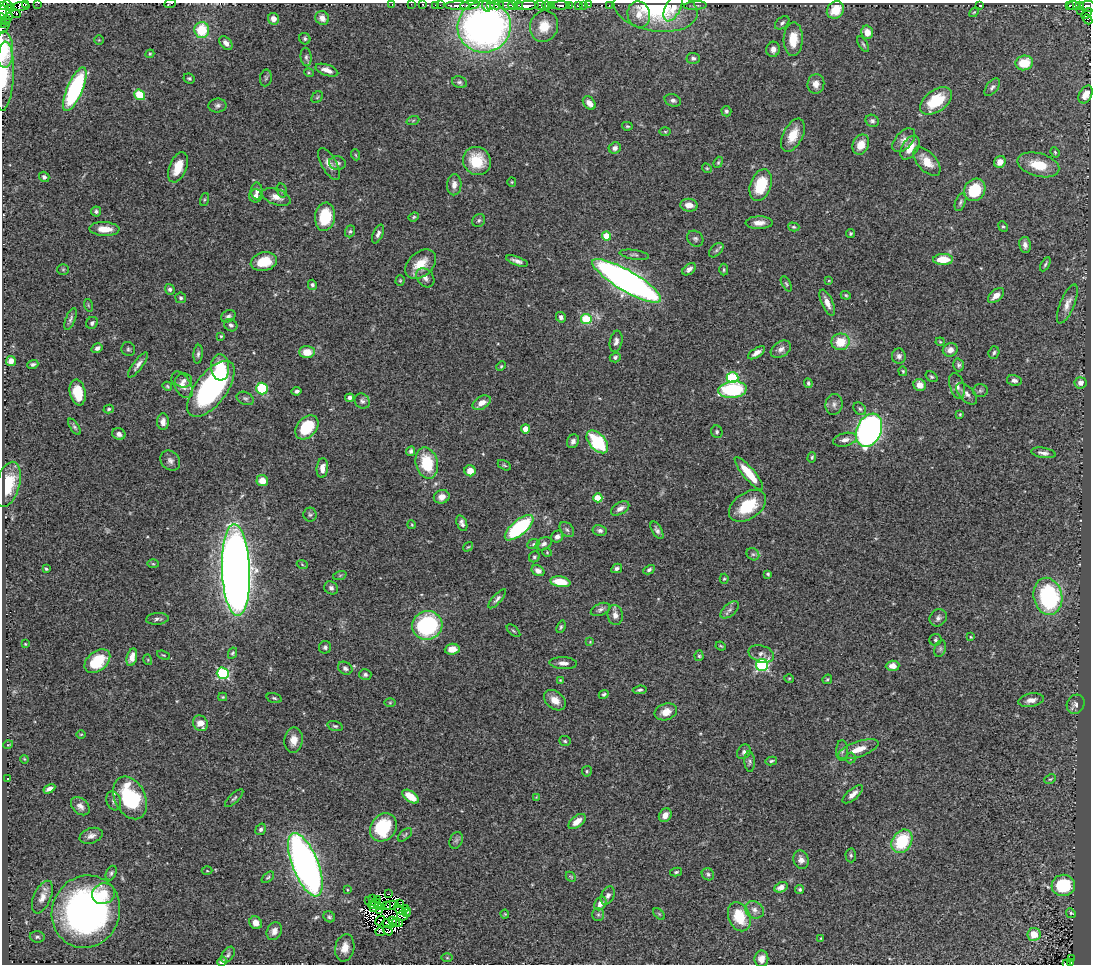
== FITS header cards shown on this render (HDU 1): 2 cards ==
NAXIS1  =                 1089
NAXIS2  =                  962

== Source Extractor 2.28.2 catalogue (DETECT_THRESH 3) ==
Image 1089 x 962 px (HDU 1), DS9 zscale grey, 1 PNG px = 1 image px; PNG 1093 x 966 px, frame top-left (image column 1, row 962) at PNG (2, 3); each listed source drawn as its Kron ellipse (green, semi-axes under 4 px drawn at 4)
Background 0.495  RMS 0.031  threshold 0.0931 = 3 sigma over >= 5 px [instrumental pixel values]
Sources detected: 404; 11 with non-positive FLUX_AUTO (blend fragments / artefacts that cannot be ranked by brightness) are neither listed nor drawn; the other 393 listed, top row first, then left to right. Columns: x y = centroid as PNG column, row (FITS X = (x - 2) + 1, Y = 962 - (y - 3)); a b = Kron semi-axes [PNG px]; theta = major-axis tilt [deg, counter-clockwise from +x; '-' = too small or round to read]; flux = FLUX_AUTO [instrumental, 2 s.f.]
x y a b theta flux
38 3 2 2 - 23
26 4 3 3 - 62
170 4 6 2 22 2.2
392 4 3 2 - 1.6
411 4 2 2 - 5.3
423 4 3 3 - 29
8 5 5 2 - 66
435 5 2 2 - 7.6
440 5 2 2 - 8
470 5 10 3 7 270
497 5 7 3 -1 140
506 5 8 3 -11 170
513 5 4 3 - 83
518 5 4 2 - 86
527 5 11 4 2 720
540 5 5 3 - 150
547 5 4 3 - 27
552 5 4 3 - 160
561 5 8 3 -1 110
569 5 3 3 - 34
578 5 4 3 - 61
583 5 2 2 - 3.8
588 5 3 2 - 5.6
980 5 3 2 - 1.2
1070 5 3 3 - 25
1074 5 6 3 -6 77
1080 5 3 3 - 77
2 6 3 2 - 17
21 6 8 3 4 47
458 6 13 4 1 500
486 6 5 2 - 59
490 6 3 3 - 40
609 6 4 3 - 3.1
695 6 11 4 3 5
1088 6 8 5 0 170
11 8 3 2 - 36
656 8 42 23 -9 170
673 8 15 7 62 16
835 10 9 8 - 41
1081 10 4 3 - 9.5
3 11 7 3 90 110
974 12 6 3 44 2.3
16 13 5 3 - 49
1086 13 6 3 47 45
639 14 13 11 -76 22
9 17 3 2 - 1.9
322 18 7 6 - 13
2 19 5 2 - 50
273 19 6 5 - 14
1087 19 5 3 - 26
6 20 5 2 - 9.5
2 23 5 2 - 69
782 23 8 5 40 5.3
544 26 16 14 72 40
484 27 27 25 18 1300
3 28 8 2 41 49
202 30 8 7 - 75
867 32 7 6 - 22
305 39 6 5 - 4
793 39 17 9 88 43
99 40 4 4 - 2.2
226 43 8 5 -48 10
863 44 9 3 -58 3.7
773 49 7 6 - 12
4 50 18 9 -88 59
150 54 4 4 - 2.3
306 57 9 5 -84 6.3
693 58 7 5 -2 5.6
1024 63 9 7 13 51
327 70 12 5 -19 15
309 73 5 3 - 2.2
4 76 34 9 87 53
189 78 6 4 -24 3.3
266 78 8 6 80 4.1
459 82 8 5 -20 4.8
816 84 10 8 84 15
992 87 10 5 53 6.2
75 89 23 7 67 300
1086 94 9 6 61 21
140 95 6 5 - 72
317 97 6 5 - 3.3
673 100 8 6 -17 6.3
936 101 18 10 37 81
589 103 8 5 -47 14
217 105 9 7 7 6.7
726 111 5 5 - 3.9
413 120 6 4 20 3.1
872 121 7 6 - 5.2
627 126 5 4 - 2.7
665 132 6 4 -1 2.6
793 135 18 9 63 36
904 140 14 8 48 15
861 145 10 8 65 25
910 147 13 7 58 30
615 148 6 5 - 8.1
1055 152 5 4 - 2.7
356 155 5 3 - 2.2
477 161 14 13 - 69
927 161 17 9 -48 33
718 162 6 4 68 2.8
1000 162 6 5 - 16
337 163 8 7 - 7
329 164 17 7 -60 17
1038 165 21 11 -15 56
178 167 16 8 68 39
707 168 5 4 - 2.5
44 177 5 5 - 5.6
512 182 5 4 - 2.3
454 185 10 7 88 13
761 185 16 10 70 77
975 190 12 10 52 90
257 191 8 6 -89 7.5
282 191 7 5 -73 3.9
256 196 6 6 - 9.1
276 197 15 7 -20 16
204 200 7 3 71 2.2
960 202 9 5 68 4.7
689 205 9 6 -6 17
96 211 5 5 - 4.6
325 217 14 10 81 73
414 217 5 4 - 2.7
479 220 7 6 - 4.4
759 223 14 6 1 17
1003 226 5 4 - 3
794 227 6 4 -16 3.3
104 229 15 7 -3 28
350 231 6 4 71 3.5
851 233 4 4 - 3.3
378 234 10 5 66 7.4
607 236 5 4 - 58
695 239 9 7 -44 5.8
1025 245 8 5 -81 9.7
716 250 8 5 45 4.9
634 255 15 4 -8 5.6
943 259 10 5 1 43
517 261 11 4 -19 9.1
264 262 13 9 13 49
421 264 17 12 41 43
1045 264 8 3 60 3.5
63 269 6 5 - 2.8
689 269 8 5 39 8.3
724 270 6 4 89 3.4
425 278 10 8 -50 11
400 281 5 4 - 2.6
627 281 39 10 -30 1400
829 281 4 2 - 1.4
786 284 8 4 -60 3.3
312 285 5 4 - 4.8
170 289 5 4 - 5.6
846 295 5 4 - 2.7
996 296 9 5 40 20
181 298 5 5 - 4.5
827 303 14 5 -66 16
1067 304 21 7 68 17
88 305 6 4 -72 2.7
228 316 8 5 29 5.8
561 317 5 5 - 7.9
71 319 12 4 68 6.2
586 319 5 5 - 120
92 323 6 5 - 5.4
231 325 7 6 - 5.8
221 336 4 3 - 2.5
616 341 11 6 80 8.7
840 342 9 8 - 46
940 342 4 4 - 2.2
97 348 6 4 33 7.2
128 349 7 6 - 4.8
781 349 11 7 33 11
950 350 7 6 - 13
307 352 7 6 - 31
756 353 10 4 33 11
994 353 6 5 - 4.5
198 354 9 4 85 5.2
899 356 7 7 - 7.3
615 357 5 4 - 5.6
11 361 5 5 - 13
33 364 6 4 19 4.8
138 365 15 5 53 10
958 365 6 5 - 4.9
501 366 5 4 - 2.5
220 367 13 9 -85 53
903 371 5 3 - 2.4
931 377 6 4 -38 3.7
732 378 6 5 - 160
1014 380 7 5 -11 6.7
184 381 8 7 - 8.4
808 383 5 4 - 3.6
1080 383 6 5 - 11
182 385 15 8 -58 17
920 385 6 6 - 18
167 386 5 4 - 2.8
957 386 13 7 -73 12
262 388 6 6 - 100
211 389 33 15 53 440
732 390 14 8 6 180
297 391 5 3 - 4.6
980 391 7 6 - 4.7
78 392 13 8 -80 48
967 394 13 7 -45 10
245 398 9 6 -24 5.9
350 398 4 4 - 5
362 401 8 7 - 6.4
482 403 10 6 30 20
834 404 10 8 82 10
109 409 5 4 - 3.2
860 409 7 5 -45 4.7
960 414 4 4 - 2
163 422 8 6 -88 12
74 427 9 4 -56 4.3
307 427 14 9 49 88
526 429 4 4 - 30
869 430 17 12 67 820
717 432 6 5 - 4.2
119 434 7 5 -27 8.5
845 440 12 6 13 12
573 441 7 5 63 7.2
597 442 13 8 -48 130
411 451 5 4 - 4.8
1043 453 12 5 -9 9.3
812 457 5 4 - 2.9
170 460 11 9 -47 9.2
427 463 16 11 -76 85
504 465 7 4 -29 3.2
322 468 10 5 84 16
470 471 6 5 - 26
749 473 21 6 -50 55
262 481 6 5 - 26
8 484 23 11 75 74
442 497 8 6 21 14
598 498 4 4 - 55
748 506 21 13 34 79
620 508 10 6 30 11
310 515 7 6 - 4.6
462 523 8 5 -71 7.7
412 525 4 3 - 2.1
519 528 17 7 40 220
567 530 9 6 -48 5.5
657 530 10 5 -59 6.3
600 531 7 5 -12 5.9
557 537 6 5 - 8.3
533 544 6 5 - 3.3
544 544 8 5 30 7.1
468 547 5 3 - 2.1
547 552 4 4 - 2.3
753 554 7 5 -40 5.4
534 557 6 5 - 4.4
153 564 6 4 -2 2.6
302 564 5 3 - 2.1
617 568 6 4 29 5.8
46 569 3 3 - 2.8
236 570 46 14 -88 3700
649 570 6 4 29 4.3
538 571 7 5 -30 11
768 574 4 3 - 2.9
340 575 7 4 19 3
724 579 5 4 - 2.7
560 582 10 5 -10 51
331 588 7 6 - 7.4
1048 596 19 14 -78 250
497 599 12 4 48 6.5
600 609 10 6 24 6.4
729 610 11 6 40 7.6
615 615 10 7 -85 12
938 618 9 8 - 7.5
157 619 11 6 6 6.9
427 625 15 14 - 250
561 627 6 4 69 3.3
514 631 8 3 -41 3.2
971 637 4 4 - 2.4
935 640 6 6 - 4.3
590 642 4 4 - 1.7
25 644 3 2 - 1.8
721 646 5 3 - 2.3
325 647 6 6 - 4.9
452 649 7 5 5 25
940 649 8 5 72 4.7
233 653 6 4 62 3.4
761 654 13 8 -17 9.3
163 655 7 3 -21 2.2
699 656 5 4 - 2.9
132 657 9 5 76 19
148 660 5 3 - 2.2
97 661 14 9 39 78
563 663 14 6 -3 12
762 665 6 6 - 320
893 666 7 5 3 18
345 668 8 6 -31 7.1
223 673 6 5 - 250
365 675 6 5 - 5
789 678 5 3 - 2.1
827 679 5 4 - 3
560 680 3 3 - 1.6
640 690 7 4 8 4.4
604 694 5 4 - 3.4
223 697 4 4 - 2.3
274 698 8 4 -16 3.8
555 700 12 8 -39 20
1031 700 13 6 10 14
390 703 6 4 1 2.4
1076 704 10 8 61 8.6
666 712 11 8 18 23
201 723 8 7 - 23
335 726 8 4 -14 4.1
81 734 5 3 - 1.8
293 740 13 9 82 21
565 741 6 5 - 3.2
8 745 5 3 - 1.6
858 749 21 7 19 30
842 750 10 6 89 6.6
744 752 8 6 51 5.8
851 758 5 5 - 2.6
24 759 4 3 - 1.8
771 761 6 4 12 3.6
750 762 10 5 -88 5.9
587 771 5 5 - 3.3
7 779 3 2 - 1.4
1050 779 6 4 27 3
49 789 6 4 30 8.6
853 794 12 5 40 13
411 797 9 5 -35 41
536 797 4 4 - 1.6
130 798 23 15 -63 170
234 798 12 4 44 4.5
114 801 10 7 -70 8.9
80 806 10 7 -43 11
665 815 7 6 - 13
577 821 10 5 38 19
383 827 15 12 53 120
261 829 6 4 56 4.8
405 835 8 5 41 4.1
91 836 12 7 18 11
456 840 8 6 68 5.9
902 841 12 9 57 100
851 855 7 5 -87 3.6
801 860 9 7 -73 11
305 865 34 13 -68 1300
207 871 5 3 - 2
676 872 6 4 11 3.1
111 873 8 5 67 4.4
708 874 6 5 - 4.5
268 877 7 4 40 3.4
571 877 6 4 -44 2.9
1063 885 12 10 7 100
781 887 7 5 25 14
800 889 4 4 - 3.5
347 890 4 3 - 1.8
103 894 11 10 - 28
389 894 3 2 - 3.4
608 896 9 6 65 8.1
42 897 17 8 66 19
372 899 3 2 - 3.8
377 900 3 2 - 0.41
369 901 3 2 - 1.8
400 903 4 2 - 0.88
600 903 7 5 55 17
374 904 6 3 28 3.7
386 905 2 2 - 2.9
391 905 7 3 12 1.7
378 907 2 2 - 3.2
373 908 4 2 - 1.1
406 909 4 2 - 1.4
400 910 6 3 -29 5.5
754 910 10 8 -34 11
379 911 4 2 - 3.5
86 912 37 34 66 780
407 912 5 2 - 1.7
1071 913 5 4 - 2.7
505 914 4 4 - 2.1
598 914 6 6 - 5.3
659 914 7 4 -45 2.9
402 916 5 2 - 0.3
329 917 6 5 - 3.8
739 917 15 10 -67 65
380 920 5 3 - 9.3
393 920 3 2 - 1.6
396 922 4 3 - 0.82
256 923 7 6 - 15
388 924 6 3 -23 2.6
400 924 3 2 - 2.3
388 930 5 4 - 3
274 931 9 7 62 12
380 932 5 3 - 0.88
1034 934 6 6 - 39
37 937 7 5 -4 4.7
821 938 3 3 - 1.8
345 948 14 9 79 20
228 955 9 5 55 5.4
447 958 6 4 -1 2.6
1071 958 3 2 - 4.1
761 959 8 7 - 15
222 962 5 4 - 7.4
1066 963 3 2 - 3.9
1071 963 3 3 - 10
At the frame edge (FLAGS 8, measured only in part): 18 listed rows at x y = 38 3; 26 4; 170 4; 392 4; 411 4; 423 4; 2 6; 1088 6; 3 11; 2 19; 1087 19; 2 23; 3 28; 4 50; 4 76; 222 962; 1066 963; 1071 963
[11 non-positive-flux detections neither listed nor drawn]